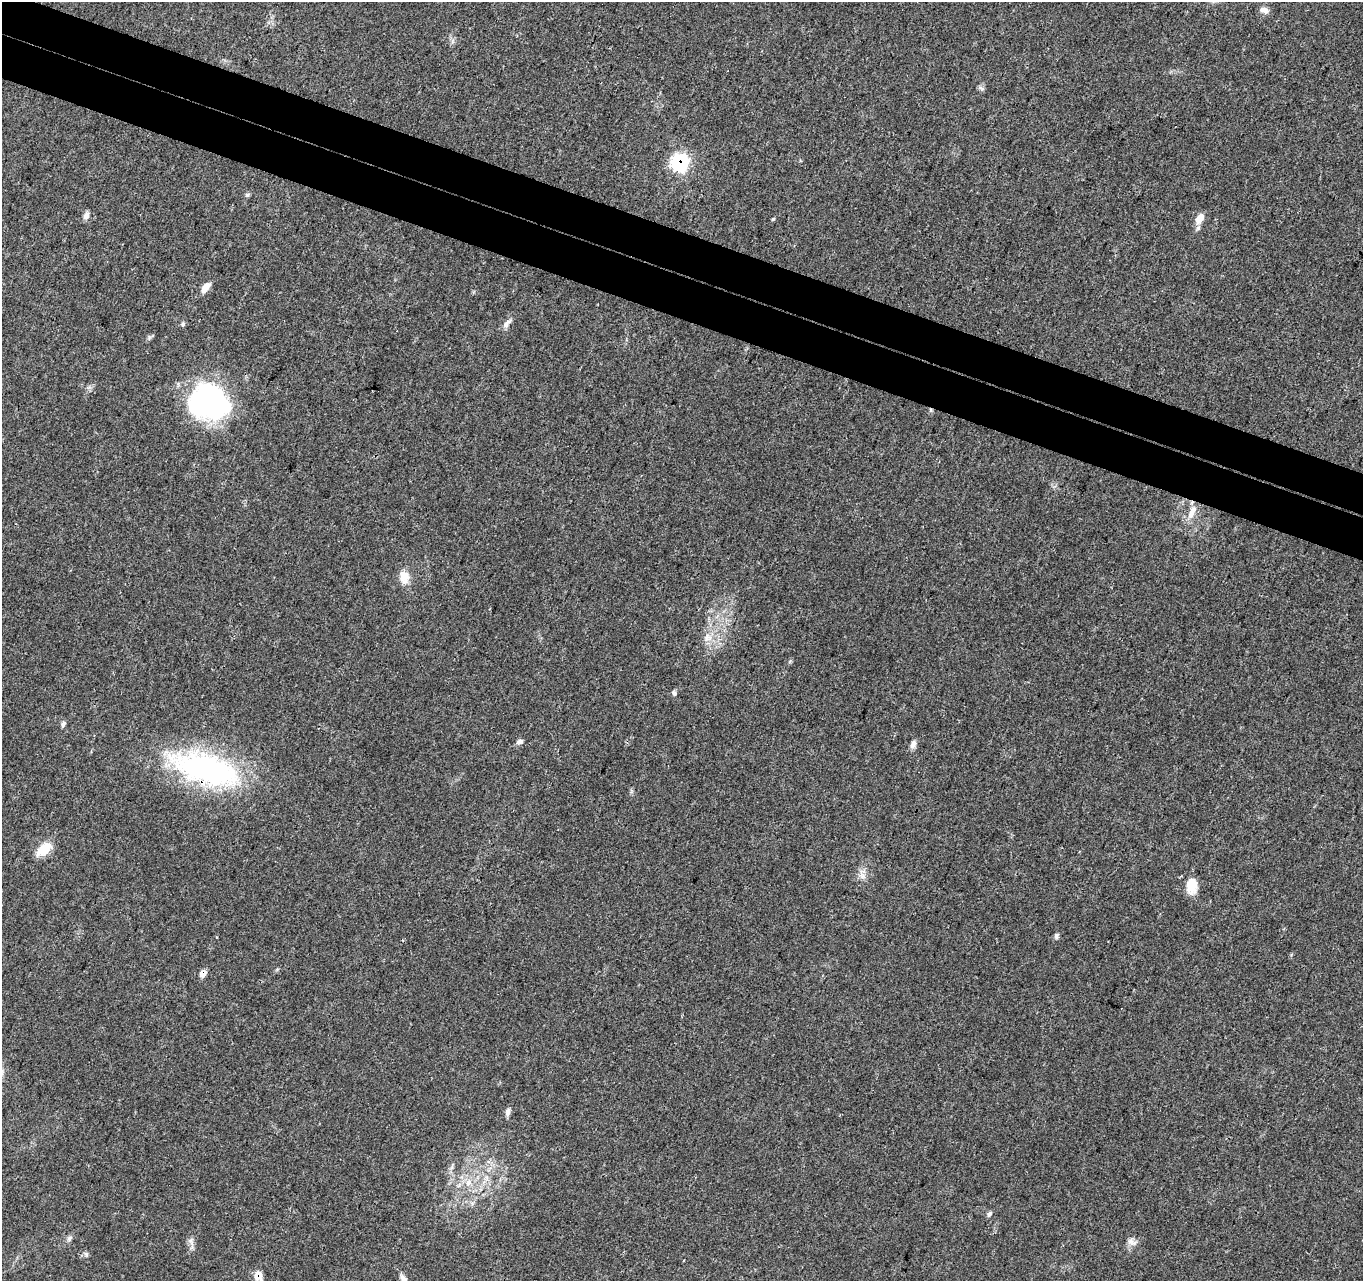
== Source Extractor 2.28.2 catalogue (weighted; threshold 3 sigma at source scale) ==
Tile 11 of 4 x 4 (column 3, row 3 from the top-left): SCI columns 2796-4156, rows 1612-2890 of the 5588 x 5718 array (HDU 1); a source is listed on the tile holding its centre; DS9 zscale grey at full resolution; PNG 1365 x 1283 px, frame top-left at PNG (2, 2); no overlay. Shown black and unused: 7% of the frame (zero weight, under 3 of 4 exposures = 6% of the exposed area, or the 3 px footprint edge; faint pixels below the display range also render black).
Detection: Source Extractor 2.28.2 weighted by HDU 2 'WHT'; one run over the whole footprint, this tile lists its part. Background 0.0374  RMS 0.0038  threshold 0.0173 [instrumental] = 3 sigma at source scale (4.5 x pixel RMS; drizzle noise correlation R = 1.50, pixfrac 1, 0.0396/0.0396 arcsec/px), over >= 5 px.
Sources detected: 37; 2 inside a brighter object's white glare — not listed; the other 35 listed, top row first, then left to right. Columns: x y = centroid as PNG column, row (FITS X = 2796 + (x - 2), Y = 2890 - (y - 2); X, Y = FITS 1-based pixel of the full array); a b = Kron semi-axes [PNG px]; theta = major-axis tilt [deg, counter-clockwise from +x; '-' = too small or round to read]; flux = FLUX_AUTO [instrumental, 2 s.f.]
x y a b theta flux
1264 10 12 7 -19 2
982 88 9 4 -35 0.75
680 163 9 8 - 62
247 195 6 6 - 0.64
86 215 9 7 77 1.7
1199 218 13 8 55 4.4
773 219 6 3 44 0.42
205 288 14 7 54 3.5
506 323 16 6 44 1.9
183 324 6 5 - 0.7
207 402 39 36 -3 70
931 410 6 4 -90 0.68
1192 512 20 8 65 4.3
404 577 16 12 -87 4.8
707 638 13 11 35 3.8
674 693 7 5 -65 0.8
63 724 7 6 - 1
520 742 9 6 20 1.1
913 744 11 6 64 1.8
205 769 87 34 -16 76
46 849 21 10 61 5.3
863 876 7 7 - 1.7
1192 886 19 12 87 6.6
1056 936 8 5 -84 0.85
203 973 7 6 - 3.3
508 1112 11 6 72 1.4
452 1167 7 4 71 0.87
468 1183 11 9 65 3.2
989 1214 8 5 58 0.91
69 1238 9 6 43 1.1
191 1241 12 7 -71 1.7
1131 1242 14 8 -26 2.1
86 1254 7 6 - 0.85
258 1276 13 10 -76 4.6
403 1279 14 7 -66 2.1
Overlapping masked pixels (flux is a lower limit): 5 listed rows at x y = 680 163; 931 410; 205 769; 203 973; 258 1276
Isophote crosses this tile's border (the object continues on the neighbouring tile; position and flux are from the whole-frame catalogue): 2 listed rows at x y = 258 1276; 403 1279